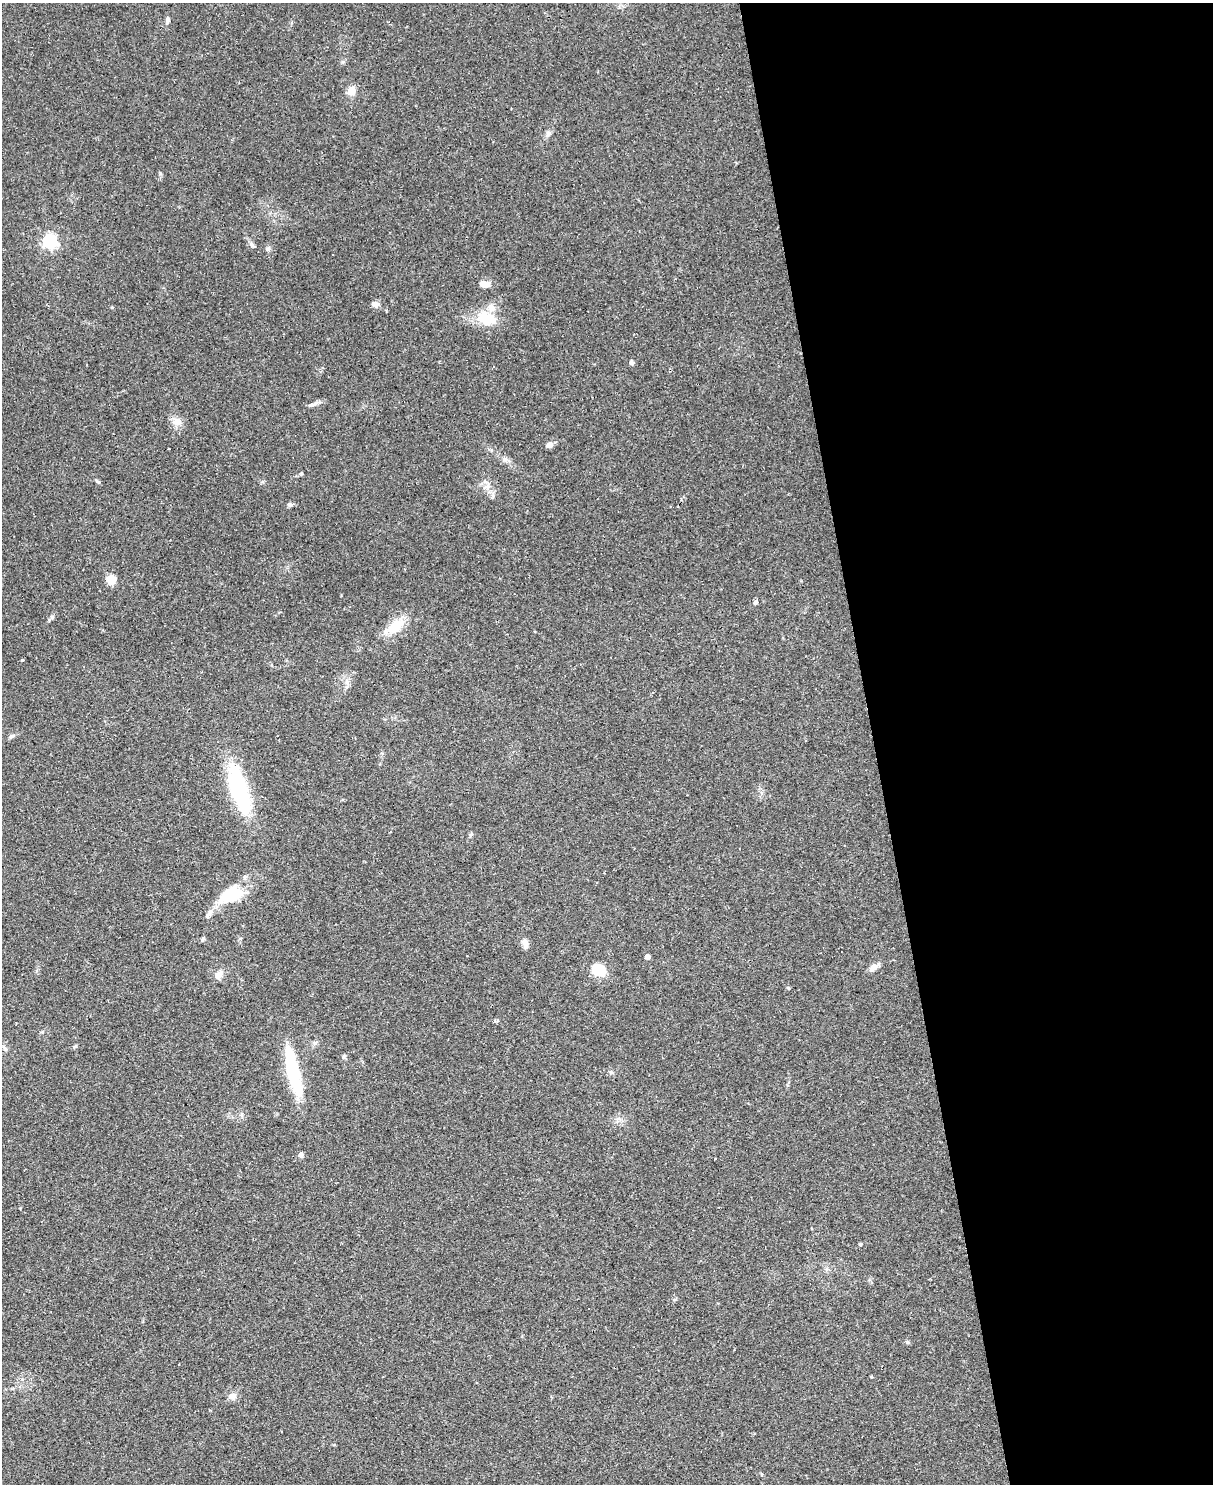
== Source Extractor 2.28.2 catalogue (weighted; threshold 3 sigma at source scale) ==
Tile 8 of 4 x 3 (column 4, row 2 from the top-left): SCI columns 3634-4844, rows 1728-3209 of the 4844 x 4824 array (HDU 1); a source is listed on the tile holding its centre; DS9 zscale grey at full resolution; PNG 1215 x 1486 px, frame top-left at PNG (2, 3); no overlay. Shown black and unused: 28% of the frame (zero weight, under 2 of 3 exposures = <1% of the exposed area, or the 3 px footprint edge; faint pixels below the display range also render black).
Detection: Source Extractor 2.28.2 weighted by HDU 2 'WHT'; one run over the whole footprint, this tile lists its part. Background 0.0698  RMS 0.0058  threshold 0.0262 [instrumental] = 3 sigma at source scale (4.5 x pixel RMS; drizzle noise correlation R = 1.50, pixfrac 1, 0.05/0.05 arcsec/px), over >= 5 px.
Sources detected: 44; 1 inside a brighter listed object's ellipse — not listed separately; the other 43 listed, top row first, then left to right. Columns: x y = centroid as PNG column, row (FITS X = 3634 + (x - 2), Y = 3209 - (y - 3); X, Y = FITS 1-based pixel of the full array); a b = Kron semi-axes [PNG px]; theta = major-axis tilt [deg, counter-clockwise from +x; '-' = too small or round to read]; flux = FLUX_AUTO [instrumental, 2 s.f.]
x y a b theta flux
167 20 10 6 84 1.7
351 91 10 9 - 4.9
548 134 10 6 59 2
50 241 6 6 - 100
251 245 9 5 -49 1.6
268 249 6 6 - 1.3
485 284 11 7 -9 5.2
375 304 10 6 6 2.1
486 318 26 16 -17 16
632 362 5 4 - 1.9
493 367 3 3 - 0.76
313 404 16 5 20 2.2
177 422 11 10 - 4.9
549 445 9 6 25 2.8
169 449 3 2 - 0.68
97 481 8 3 -29 0.86
487 487 7 4 18 1.5
289 504 7 6 - 1.2
111 579 11 10 - 5.3
755 603 7 5 46 1.2
395 626 24 13 44 13
22 660 3 3 - 2.1
239 789 57 17 -72 59
471 834 6 5 - 0.92
231 895 29 16 22 23
210 912 10 6 73 2.4
203 939 7 5 70 1
525 943 13 7 -82 2.7
648 957 4 4 - 4
873 967 9 6 36 4.2
599 970 14 10 -22 16
219 975 14 8 42 3.5
788 988 5 4 - 0.74
75 1046 6 5 - 0.81
344 1056 6 4 46 0.83
293 1072 47 12 -77 40
301 1155 5 4 - 3.1
860 1244 4 4 - 0.69
908 1342 6 4 -70 0.74
179 1364 2 2 - 0.36
871 1377 3 3 - 0.59
232 1396 11 8 8 3
281 1431 3 2 - 0.37
Unlisted compact peaks at least as high as the median listed source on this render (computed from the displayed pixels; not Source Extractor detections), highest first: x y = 52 617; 160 173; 301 474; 112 307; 11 736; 611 1072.